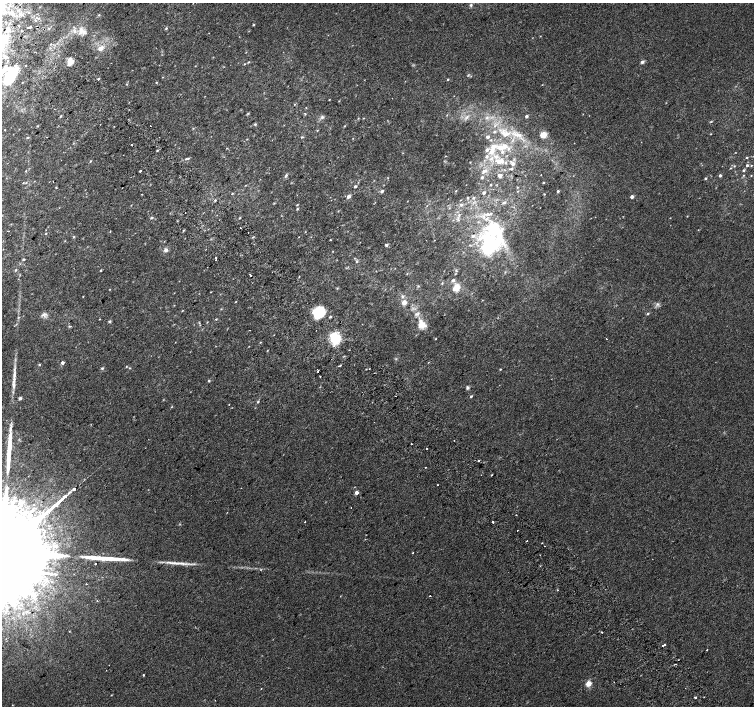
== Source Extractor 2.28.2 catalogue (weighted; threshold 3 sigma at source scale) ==
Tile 11 of 4 x 4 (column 3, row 3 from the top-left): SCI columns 3047-4550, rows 1653-3059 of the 6086 x 6054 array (HDU 1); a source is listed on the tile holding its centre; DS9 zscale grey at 2 x 2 block average (1 PNG px = mean of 2 x 2 image px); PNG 756 x 708 px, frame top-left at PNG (2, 3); no overlay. Shown black and unused: <1% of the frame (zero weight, under 2 of 3 exposures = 2% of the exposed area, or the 3 px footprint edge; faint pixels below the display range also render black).
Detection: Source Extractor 2.28.2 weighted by HDU 2 'WHT'; one run over the whole footprint, this tile lists its part. Background 0.00306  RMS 0.0038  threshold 0.017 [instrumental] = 3 sigma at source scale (4.5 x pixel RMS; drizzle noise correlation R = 1.50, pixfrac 1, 0.0396/0.0396 arcsec/px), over >= 5 px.
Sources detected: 242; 2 too faint to see at this stretch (2 x 2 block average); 9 cosmic-ray / hot-pixel residue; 3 long thin detections or spike segments (spike, bleed or trail) — not listed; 1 coinciding with a brighter row at this scale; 20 inside a brighter listed object's ellipse — not listed separately; the other 207 listed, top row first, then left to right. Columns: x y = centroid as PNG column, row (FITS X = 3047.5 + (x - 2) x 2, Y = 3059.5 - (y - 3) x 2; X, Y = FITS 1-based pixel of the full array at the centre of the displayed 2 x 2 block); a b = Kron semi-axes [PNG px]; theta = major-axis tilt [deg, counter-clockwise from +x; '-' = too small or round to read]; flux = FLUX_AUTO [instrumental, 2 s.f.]
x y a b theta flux
471 5 4 4 - 1.5
29 13 3 2 - 0.77
99 15 3 3 - 0.84
37 18 3 2 - 0.85
36 20 3 2 - 1.1
254 25 3 3 - 0.7
19 26 2 2 - 3.9
28 27 2 2 - 9
30 27 2 2 - 4.6
166 28 3 3 - 1
8 30 5 3 - 2
81 31 11 7 75 6.9
540 36 3 2 - 0.38
51 44 3 2 - 0.58
100 48 4 3 - 7.4
5 57 4 3 - 3.9
70 60 8 6 -7 4
249 62 3 2 - 0.55
642 62 4 3 - 2.3
244 64 3 2 - 0.56
10 76 25 13 65 30
162 77 2 2 - 0.37
98 79 2 2 - 2
448 79 3 2 - 0.67
156 82 3 2 - 0.54
127 84 3 2 - 0.5
542 85 2 2 - 0.34
329 100 3 2 - 0.38
294 104 3 2 - 0.48
248 113 4 2 - 0.61
305 114 3 2 - 0.65
583 114 2 2 - 0.33
60 116 3 3 - 0.84
526 116 3 2 - 2
322 117 5 4 - 1.8
467 117 7 3 44 2.5
487 117 3 3 - 1.2
358 118 3 2 - 0.57
711 122 3 2 - 0.63
255 124 4 3 - 0.96
37 126 3 2 - 0.55
150 126 2 2 - 0.45
344 126 3 2 - 0.65
495 126 4 3 - 1.2
193 128 3 2 - 0.64
494 132 4 4 - 1.4
506 134 11 6 32 7.7
711 134 3 2 - 0.42
519 135 10 4 -5 4.3
543 135 7 5 18 6.6
27 137 3 3 - 0.7
47 137 2 2 - 0.32
302 137 4 3 - 0.83
487 137 3 3 - 3.3
491 140 3 3 - 0.76
132 145 2 2 - 0.96
502 147 21 9 10 16
227 148 3 2 - 0.42
157 150 3 2 - 0.8
403 153 3 2 - 0.37
446 156 2 2 - 0.3
486 156 5 3 - 1.6
496 157 5 5 - 3.6
746 157 3 2 - 0.67
188 158 3 3 - 0.85
491 159 6 3 31 2.4
90 161 3 2 - 0.73
500 161 7 4 -1 9.1
513 164 3 3 - 3.4
747 165 3 3 - 1.2
734 166 3 2 - 0.6
512 169 4 3 - 0.9
505 170 3 2 - 0.46
744 170 3 2 - 1.3
25 171 2 2 - 0.53
140 171 2 2 - 1.2
484 171 7 4 35 2.8
720 175 3 3 - 1.3
743 175 3 2 - 0.53
751 175 3 2 - 0.45
286 176 6 3 56 1.5
500 176 3 3 - 3
482 177 3 2 - 1.1
705 178 3 2 - 1.1
543 182 3 2 - 0.5
23 183 3 2 - 0.49
491 185 2 2 - 0.6
355 186 3 3 - 1.1
56 187 3 2 - 0.54
382 191 4 3 - 1.6
456 191 2 2 - 0.41
518 191 2 2 - 0.44
558 191 2 2 - 1.3
232 193 3 2 - 0.49
484 193 2 2 - 1.5
142 194 2 2 - 1.9
544 194 2 2 - 0.48
348 196 5 4 - 2.6
632 197 2 2 - 4
467 198 3 2 - 0.59
473 198 3 2 - 0.8
215 200 3 2 - 0.82
460 200 2 2 - 0.33
504 203 6 3 31 1.4
131 205 2 2 - 0.4
297 205 3 2 - 0.6
461 205 5 3 - 1.3
297 209 3 2 - 0.76
185 212 2 2 - 1.1
488 214 4 3 - 1.9
459 215 3 3 - 0.84
687 216 2 2 - 0.37
151 218 3 3 - 1.3
240 218 2 2 - 0.67
183 230 3 2 - 0.67
8 231 2 2 - 0.79
110 231 3 2 - 0.37
46 234 3 2 - 0.46
74 237 3 3 - 0.79
253 237 3 2 - 0.72
299 237 2 2 - 0.32
330 240 2 2 - 0.53
386 245 2 2 - 2.6
490 245 27 24 -88 77
166 250 6 5 - 2.4
333 251 3 2 - 0.39
216 258 2 2 - 3
23 259 3 2 - 1.2
356 262 4 3 - 0.99
15 270 3 3 - 0.95
101 270 2 2 - 0.78
456 271 4 3 - 1
505 272 3 3 - 0.68
299 277 3 2 - 0.45
442 283 3 3 - 0.75
418 286 3 2 - 0.72
457 287 11 8 -75 7.8
83 296 2 2 - 0.37
402 296 4 4 - 1.4
404 302 5 5 - 4.6
657 304 6 4 59 2
221 309 3 2 - 0.48
182 311 3 2 - 0.45
318 312 11 10 - 27
648 313 3 3 - 1
417 314 8 5 27 2.4
43 315 8 5 -13 3.1
330 317 3 2 - 0.94
99 319 3 2 - 0.36
216 319 3 3 - 0.64
109 321 4 3 - 1.1
207 322 3 2 - 0.51
199 323 2 2 - 0.58
421 324 12 10 -19 8.7
70 326 5 3 - 0.81
335 338 4 3 - 180
435 339 3 2 - 0.48
260 342 3 2 - 0.45
62 363 3 2 - 2.9
39 364 3 3 - 0.64
339 366 2 2 - 5
126 367 2 2 - 0.6
102 368 4 4 - 1.1
129 368 3 2 - 0.57
500 369 3 2 - 0.58
318 371 2 2 - 2.5
374 373 2 2 - 0.36
14 375 22 4 83 7.6
320 376 2 2 - 0.95
209 381 3 3 - 0.84
467 387 4 4 - 1.6
471 396 3 3 - 0.8
20 398 4 3 - 1.6
258 402 4 3 - 0.99
454 440 2 2 - 0.35
411 443 2 2 - 1.3
426 449 2 2 - 1.2
8 458 12 5 79 6.6
478 460 2 2 - 2.6
426 467 2 2 - 0.48
492 475 2 2 - 0.54
241 488 2 2 - 0.31
356 492 3 3 - 4.7
351 507 2 2 - 1.1
516 515 2 2 - 0.46
305 522 2 2 - 0.75
493 522 2 2 - 2.7
517 530 2 2 - 1.5
542 543 2 2 - 1
8 546 97 16 41 99000
544 546 2 2 - 0.5
413 552 2 2 - 0.96
95 564 2 2 - 4.2
86 584 2 2 - 0.45
33 595 9 5 -39 5.6
430 596 2 2 - 0.66
27 611 7 3 11 2.6
602 632 2 2 - 1
6 639 2 2 - 0.49
664 645 3 2 - 2.5
707 650 2 2 - 0.66
675 664 2 2 - 0.58
143 675 2 2 - 0.87
588 683 3 3 - 23
261 688 2 2 - 0.98
111 695 3 2 - 0.46
695 697 2 2 - 15
Isophote crosses this tile's border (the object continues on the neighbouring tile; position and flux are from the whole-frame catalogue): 2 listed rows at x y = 10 76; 8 546
Diffuse or blended objects may show on this block-average render without a row.